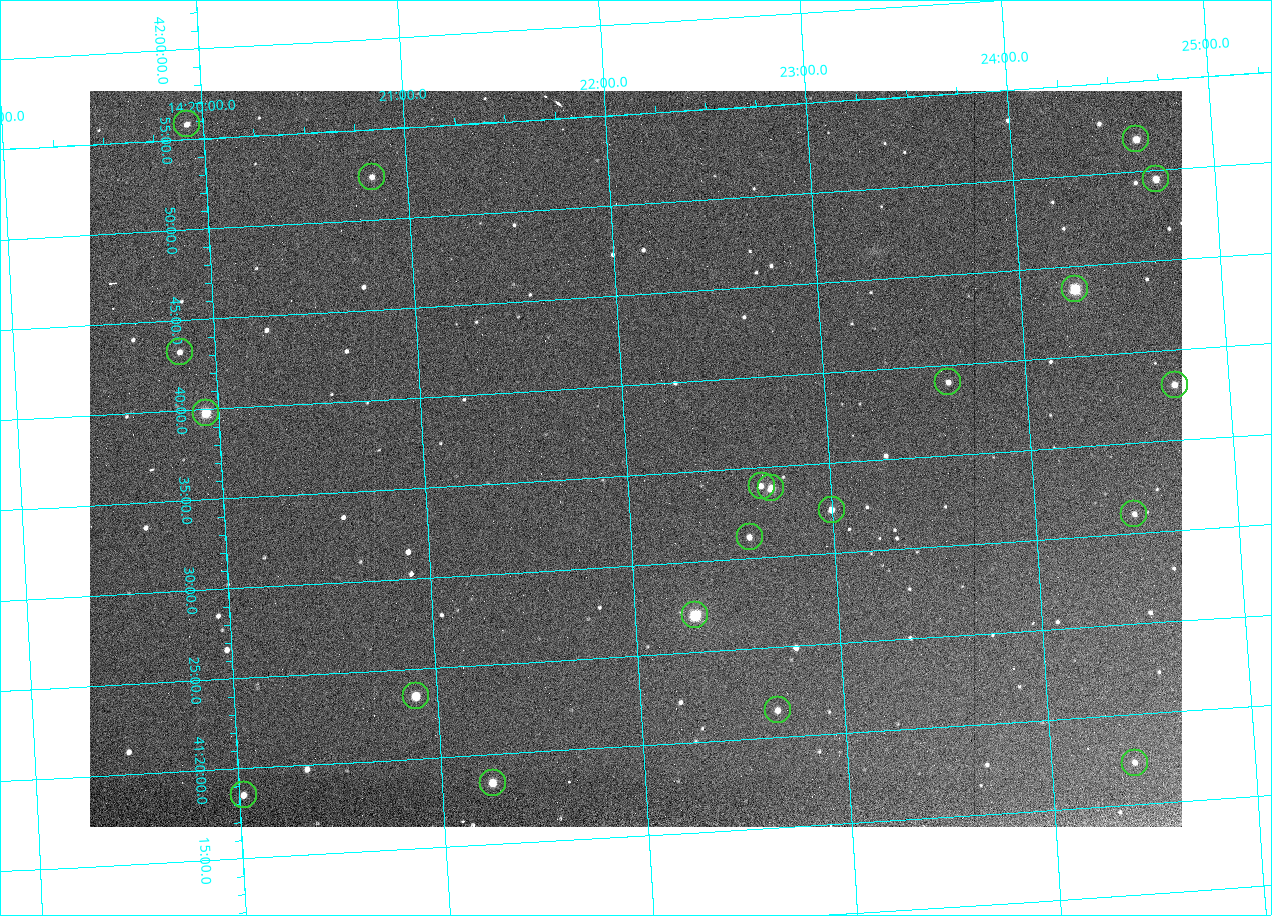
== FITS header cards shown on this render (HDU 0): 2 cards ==
NAXIS1  =                 1092
NAXIS2  =                  736

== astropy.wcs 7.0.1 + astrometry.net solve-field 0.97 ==
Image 1092 x 736 px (HDU 0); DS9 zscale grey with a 90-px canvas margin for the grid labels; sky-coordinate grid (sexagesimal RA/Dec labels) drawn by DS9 from the SOLVED WCS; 20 Tycho-2 reference stars matched to detected sources circled (green)
Header WCS: none
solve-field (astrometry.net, Tycho-2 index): SOLVED blind (the file carries no WCS)
Solved WCS: RA---TAN-SIP/DEC--TAN-SIP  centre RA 14:22:03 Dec +41:36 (215.51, +41.60 deg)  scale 3.33 arcsec/px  FOV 60.6' x 40.8'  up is +3 deg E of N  parity flipped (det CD > 0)
(file carries no celestial WCS; the grid is the blind solution)
Tycho-2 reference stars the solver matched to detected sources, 20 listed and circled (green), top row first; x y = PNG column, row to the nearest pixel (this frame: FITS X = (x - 90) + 1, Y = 736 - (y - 91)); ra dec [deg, ICRS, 3 dp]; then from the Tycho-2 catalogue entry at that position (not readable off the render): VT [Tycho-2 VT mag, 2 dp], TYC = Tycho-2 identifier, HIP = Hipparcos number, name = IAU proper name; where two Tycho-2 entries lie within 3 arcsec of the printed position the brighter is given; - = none
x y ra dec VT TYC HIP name
187 124 214.980 +41.931 11.35 3038-237-1 - -
1136 139 216.156 +41.863 10.20 3038-555-1 - -
372 177 215.206 +41.873 11.51 3038-538-1 - -
1156 179 216.177 +41.826 10.45 3038-108-1 - -
1075 289 216.068 +41.729 8.81 3038-334-1 70409 -
180 352 214.956 +41.721 12.00 3038-491-1 - -
948 382 215.904 +41.651 11.40 3038-603-1 - -
1175 385 216.183 +41.635 11.01 3038-413-1 - -
206 413 214.985 +41.663 9.23 3038-464-1 - -
762 486 215.666 +41.567 11.76 3038-461-1 - -
771 488 215.677 +41.563 10.23 3038-459-1 - -
832 510 215.750 +41.540 11.12 3038-479-1 - -
1134 514 216.123 +41.518 12.02 3038-258-1 - -
750 537 215.647 +41.519 11.59 3038-488-1 - -
695 615 215.574 +41.451 8.73 3038-566-1 70240 -
416 696 215.224 +41.391 9.78 3038-588-1 - -
778 710 215.668 +41.358 11.71 3038-531-1 - -
1135 763 216.103 +41.289 12.07 3038-286-1 - -
493 783 215.313 +41.307 10.54 3038-302-1 - -
244 795 215.006 +41.309 11.67 3038-298-1 - -